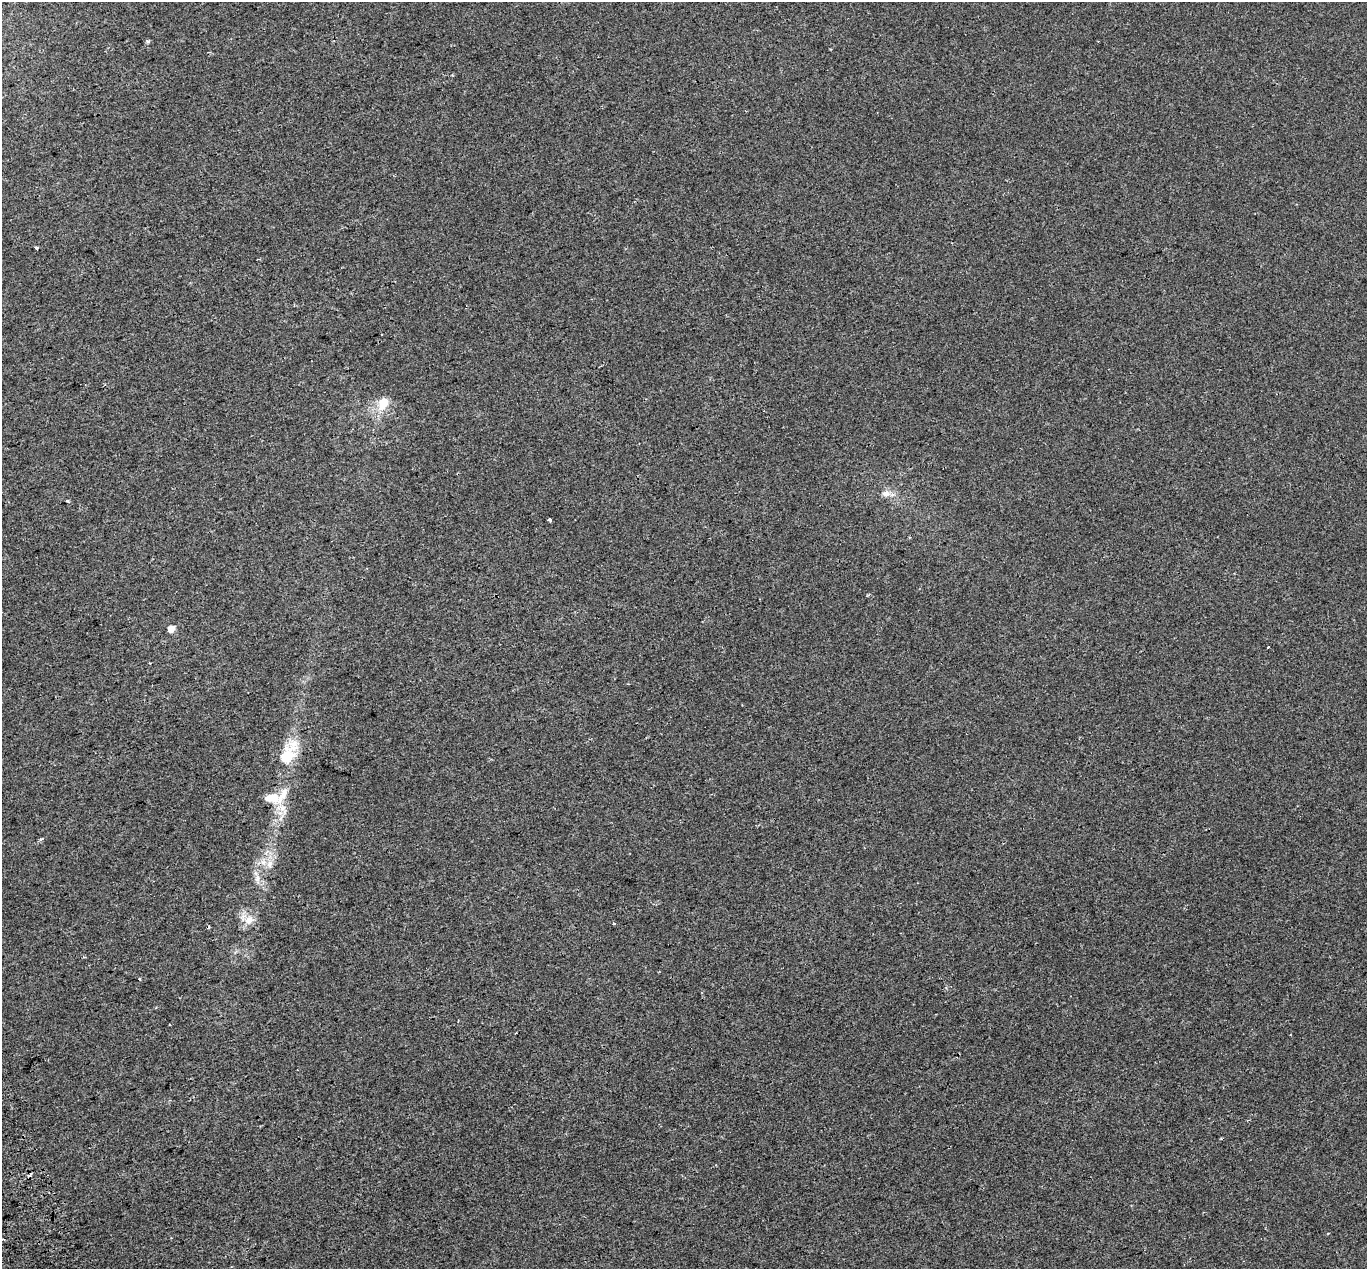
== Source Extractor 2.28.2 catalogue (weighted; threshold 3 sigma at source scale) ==
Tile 7 of 4 x 4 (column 3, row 2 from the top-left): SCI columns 2788-4152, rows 2680-3946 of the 5607 x 5418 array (HDU 1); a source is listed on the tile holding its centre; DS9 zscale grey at full resolution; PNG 1369 x 1271 px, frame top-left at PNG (2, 2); no overlay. Shown black and unused: <1% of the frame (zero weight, under 2 of 3 exposures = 5% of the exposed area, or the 3 px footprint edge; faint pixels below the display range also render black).
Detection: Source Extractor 2.28.2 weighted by HDU 2 'WHT'; one run over the whole footprint, this tile lists its part. Background 0.00107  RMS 0.0036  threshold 0.0161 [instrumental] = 3 sigma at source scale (4.5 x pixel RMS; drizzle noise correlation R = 1.50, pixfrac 1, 0.0396/0.0396 arcsec/px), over >= 5 px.
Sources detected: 21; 3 cosmic-ray / hot-pixel residue — not listed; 2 inside a brighter listed object's ellipse — not listed separately; the other 16 listed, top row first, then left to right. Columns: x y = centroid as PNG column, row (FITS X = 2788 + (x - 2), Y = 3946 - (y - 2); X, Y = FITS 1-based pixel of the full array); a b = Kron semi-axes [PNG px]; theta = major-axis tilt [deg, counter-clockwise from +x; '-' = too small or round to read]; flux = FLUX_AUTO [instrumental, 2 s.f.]
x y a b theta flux
147 41 4 3 - 0.91
36 248 4 3 - 1.3
383 403 19 13 67 6
886 493 13 9 3 2.4
68 501 5 3 - 0.4
550 520 3 3 - 2.4
171 629 6 5 - 3.4
150 663 3 2 - 0.29
288 754 39 17 59 12
272 798 25 13 -12 5.9
41 839 5 4 - 0.53
269 864 14 8 77 3
257 879 12 6 -85 1.8
249 920 16 12 21 3.8
614 924 3 3 - 0.79
140 979 4 2 - 0.35